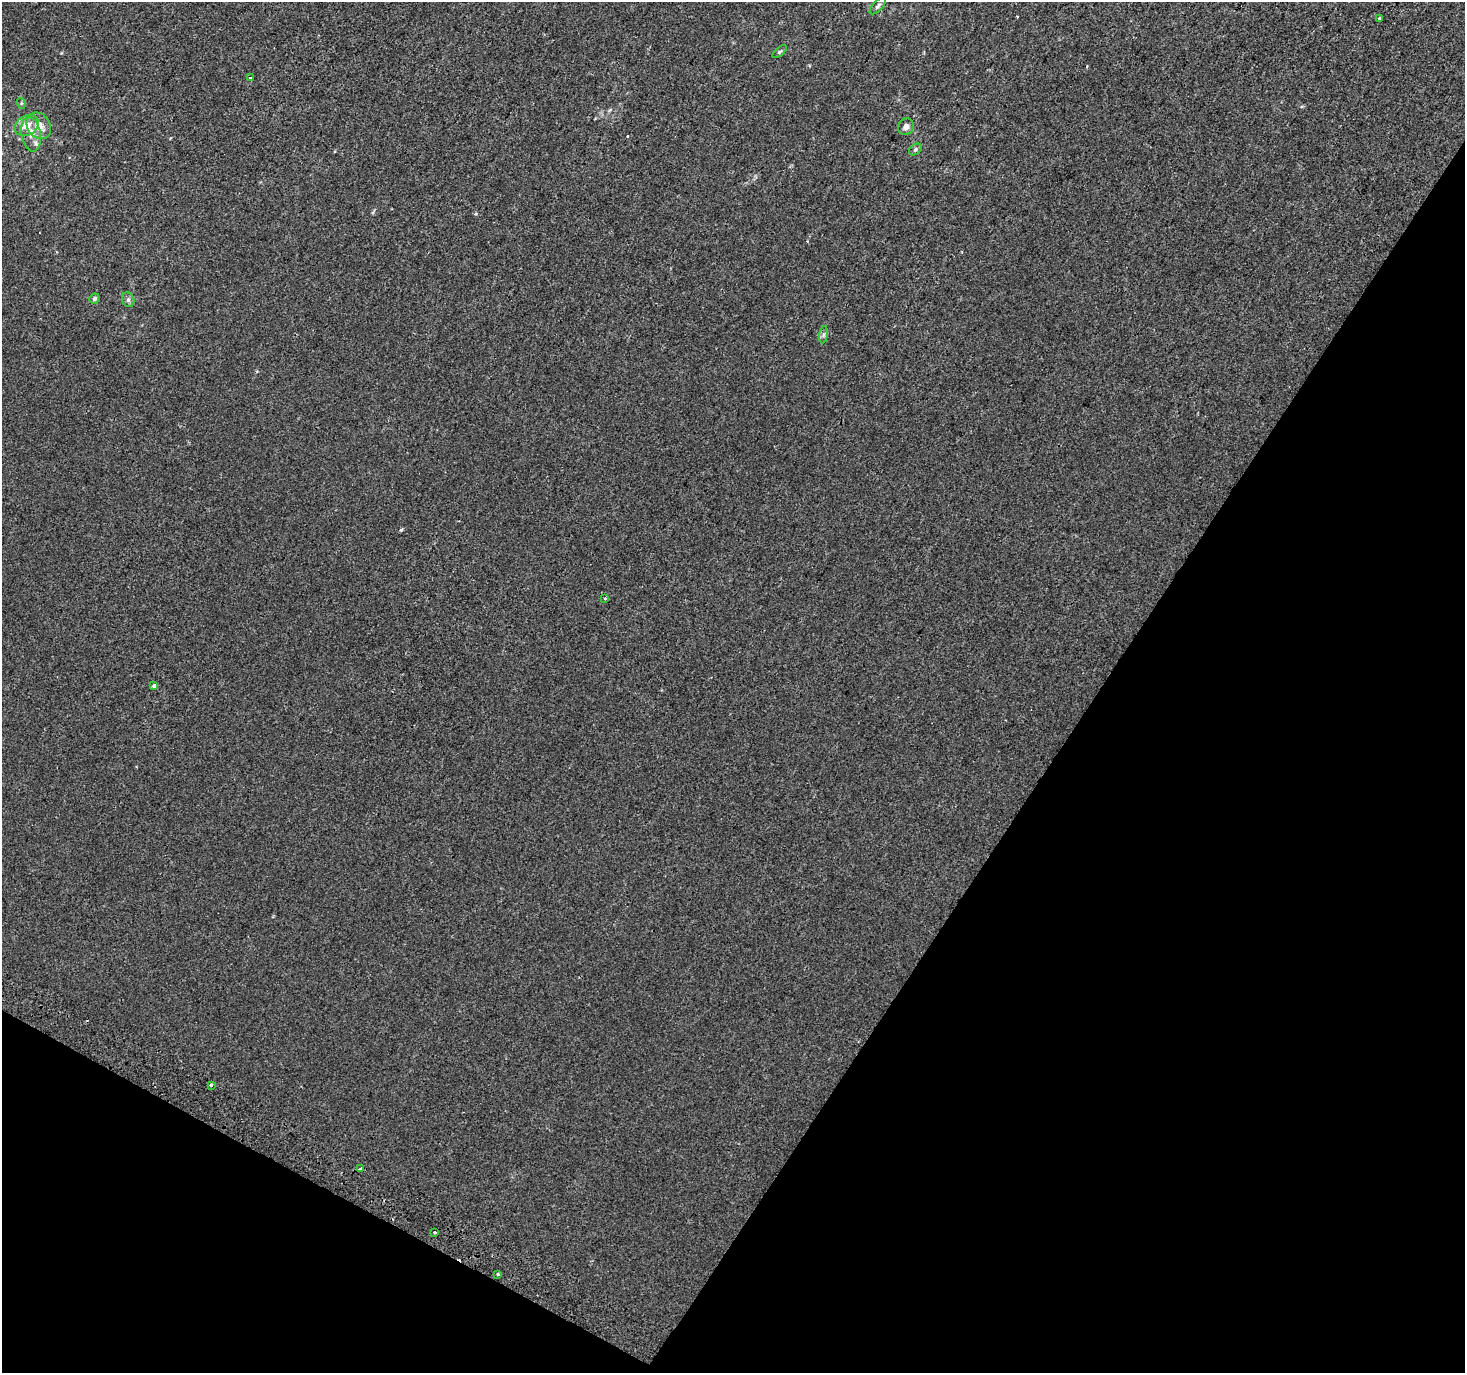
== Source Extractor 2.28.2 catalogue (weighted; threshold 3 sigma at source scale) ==
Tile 15 of 4 x 4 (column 3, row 4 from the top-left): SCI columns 2959-4421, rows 297-1667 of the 5908 x 6010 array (HDU 1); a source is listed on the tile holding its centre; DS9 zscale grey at full resolution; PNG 1467 x 1375 px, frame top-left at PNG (2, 2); each listed source drawn as its Kron ellipse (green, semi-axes under 4 px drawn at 4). Shown black and unused: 31% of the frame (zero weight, under 2 of 3 exposures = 2% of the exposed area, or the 3 px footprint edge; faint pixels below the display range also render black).
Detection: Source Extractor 2.28.2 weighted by HDU 2 'WHT'; one run over the whole footprint, this tile lists its part. Background 6.26e-04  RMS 0.0036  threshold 0.0164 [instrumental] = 3 sigma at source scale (4.5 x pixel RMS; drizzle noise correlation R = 1.50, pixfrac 1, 0.0396/0.0396 arcsec/px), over >= 5 px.
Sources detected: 23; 3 cosmic-ray / hot-pixel residue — neither listed nor drawn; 1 inside a brighter listed object's ellipse — not listed separately; the other 19 listed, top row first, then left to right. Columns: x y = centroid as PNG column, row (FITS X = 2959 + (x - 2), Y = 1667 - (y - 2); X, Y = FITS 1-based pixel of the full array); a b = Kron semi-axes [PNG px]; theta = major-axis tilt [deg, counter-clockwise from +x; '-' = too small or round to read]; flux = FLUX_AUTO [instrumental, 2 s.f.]
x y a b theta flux
878 6 11 5 47 0.93
1379 18 3 3 - 0.97
780 52 9 4 39 0.52
250 78 3 3 - 0.39
21 103 5 3 - 0.38
27 125 13 10 31 4.1
39 126 14 11 -55 4.4
906 127 9 7 60 1.6
31 134 17 9 -80 3.6
915 149 7 5 38 0.69
94 298 5 5 - 0.78
128 300 8 6 -69 0.88
824 335 9 4 82 0.74
605 598 3 3 - 0.73
154 685 4 3 - 4.8
211 1085 3 3 - 1.5
360 1169 4 3 - 1.8
435 1232 3 2 - 0.44
498 1274 3 3 - 0.88
Unlisted compact peaks at least as high as the median listed source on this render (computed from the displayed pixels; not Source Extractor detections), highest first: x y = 401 530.